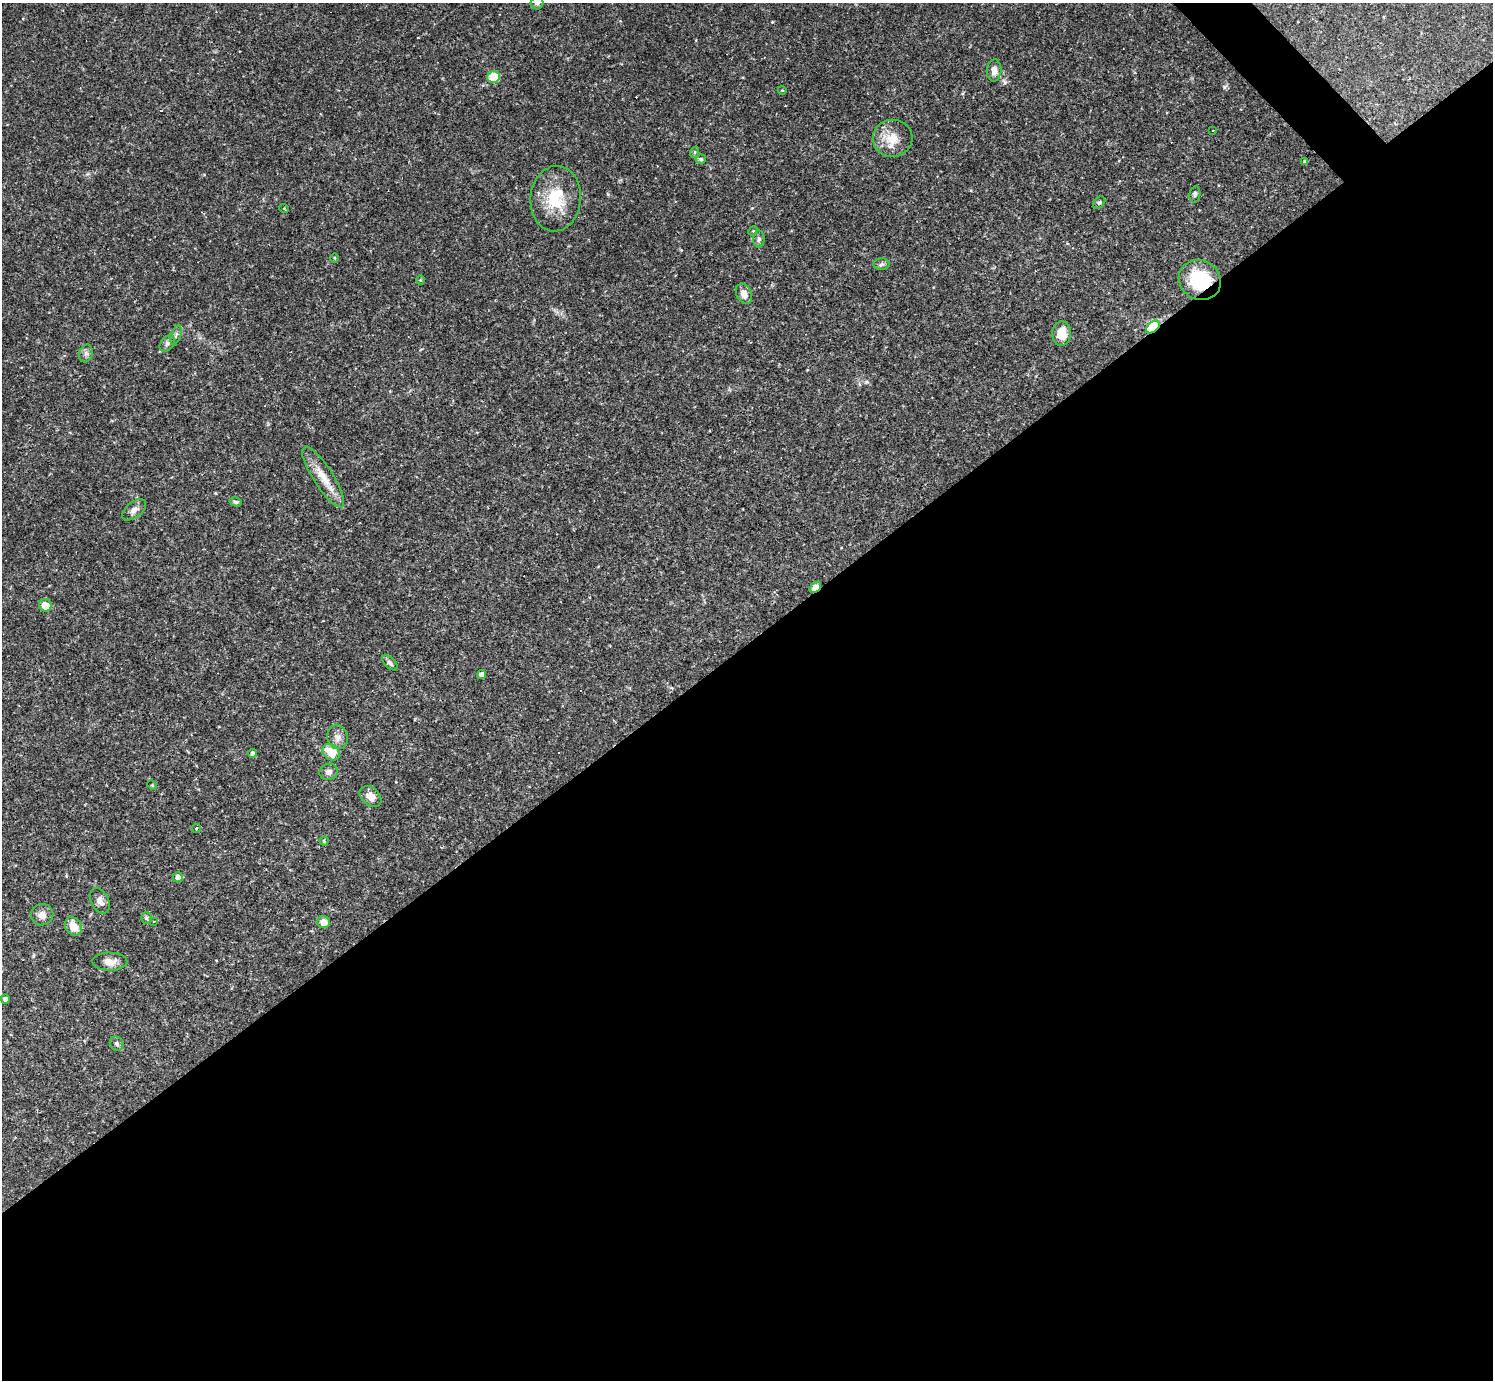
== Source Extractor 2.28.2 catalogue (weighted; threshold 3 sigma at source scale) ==
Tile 15 of 4 x 4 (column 3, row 4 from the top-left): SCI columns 2989-4479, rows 294-1671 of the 5974 x 5972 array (HDU 1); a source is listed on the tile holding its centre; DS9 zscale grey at full resolution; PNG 1495 x 1382 px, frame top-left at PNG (2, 3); each listed source drawn as its Kron ellipse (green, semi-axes under 4 px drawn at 4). Shown black and unused: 54% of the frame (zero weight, under 2 of 3 exposures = <1% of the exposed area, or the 3 px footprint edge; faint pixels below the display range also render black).
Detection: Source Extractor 2.28.2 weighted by HDU 2 'WHT'; one run over the whole footprint, this tile lists its part. Background 0.0633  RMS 0.0061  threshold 0.0274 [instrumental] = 3 sigma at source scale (4.5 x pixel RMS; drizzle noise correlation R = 1.50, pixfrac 1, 0.05/0.05 arcsec/px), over >= 5 px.
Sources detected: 57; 7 cosmic-ray / hot-pixel residue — neither listed nor drawn; the other 50 listed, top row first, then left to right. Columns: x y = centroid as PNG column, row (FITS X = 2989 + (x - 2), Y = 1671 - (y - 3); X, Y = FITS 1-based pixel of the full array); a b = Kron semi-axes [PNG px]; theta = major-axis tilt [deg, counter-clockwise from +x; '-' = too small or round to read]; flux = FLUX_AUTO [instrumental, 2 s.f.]
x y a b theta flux
537 3 6 6 - 1.9
994 71 11 7 86 3.4
494 77 6 6 - 16
782 90 4 3 - 0.44
1213 130 3 2 - 0.38
893 138 20 18 7 11
695 152 6 4 71 0.67
701 159 5 4 - 0.95
1305 162 4 3 - 1.3
1195 194 8 5 81 1.2
556 199 33 25 85 25
1099 202 7 5 46 1.1
284 208 5 3 - 0.44
753 231 5 4 - 0.65
759 239 8 5 89 1.7
334 258 4 3 - 0.52
881 264 8 6 5 1.5
420 280 5 3 - 0.49
1200 280 21 19 -31 31
744 294 11 7 -64 4.6
1153 327 8 5 39 77
1061 334 12 9 86 8.4
176 335 10 5 72 1.7
167 343 9 6 49 1.7
86 353 9 6 76 1.9
323 477 35 10 -57 11
236 502 6 4 -16 0.95
134 510 14 7 39 3.1
815 587 6 4 41 5.8
45 605 6 6 - 8.6
390 663 9 5 -45 1.6
482 675 4 4 - 2.9
338 737 12 10 -76 3.9
331 752 10 7 -38 11
253 753 4 4 - 2.3
329 772 9 8 - 2.7
152 785 5 4 - 0.64
371 796 12 9 -43 4.5
197 828 4 3 - 0.6
324 841 4 4 - 0.77
178 877 5 5 - 2.6
100 901 13 8 -62 4
42 915 11 11 - 4.3
146 918 6 5 - 1
154 921 3 3 - 0.53
324 922 6 6 - 4.9
73 926 10 8 -55 8.2
110 962 17 9 -1 5.2
5 999 5 4 - 2
117 1044 7 6 - 1.4
Overlapping masked pixels (flux is a lower limit): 3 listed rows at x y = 1200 280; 1153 327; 815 587
Isophote crosses this tile's border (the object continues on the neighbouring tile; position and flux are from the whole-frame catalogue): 1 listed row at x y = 537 3
Unlisted compact peaks at least as high as the median listed source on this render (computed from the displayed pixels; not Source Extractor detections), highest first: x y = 1224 87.